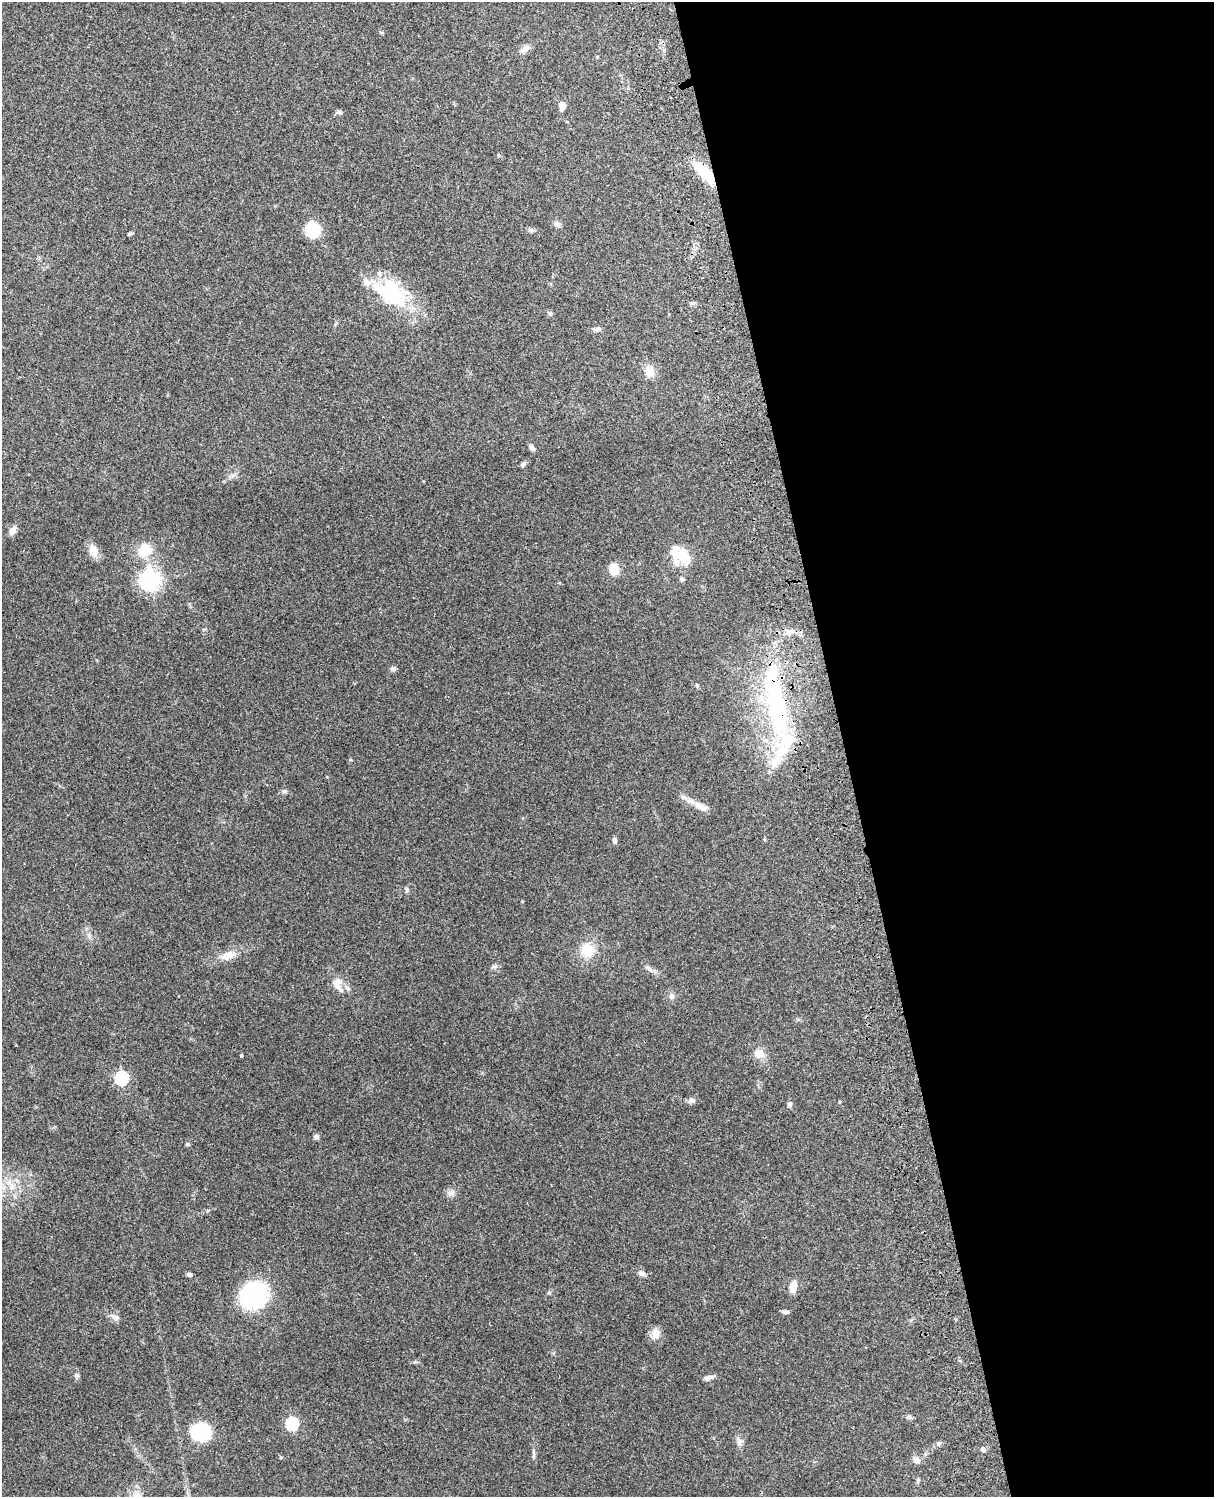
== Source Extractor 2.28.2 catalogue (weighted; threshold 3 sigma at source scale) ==
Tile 8 of 4 x 3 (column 4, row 2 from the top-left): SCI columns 3754-4965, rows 1659-3153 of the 5085 x 4925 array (HDU 1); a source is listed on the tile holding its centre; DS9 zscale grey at full resolution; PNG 1216 x 1499 px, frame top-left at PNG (2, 2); no overlay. Shown black and unused: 31% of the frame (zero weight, under 3 of 4 exposures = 6% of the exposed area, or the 3 px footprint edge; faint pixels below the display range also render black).
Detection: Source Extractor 2.28.2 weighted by HDU 2 'WHT'; one run over the whole footprint, this tile lists its part. Background 0.219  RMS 0.0084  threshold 0.0378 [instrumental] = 3 sigma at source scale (4.5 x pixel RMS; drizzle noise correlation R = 1.50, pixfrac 1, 0.05/0.05 arcsec/px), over >= 5 px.
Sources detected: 72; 1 inside a brighter object's white glare — not listed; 6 inside a brighter listed object's ellipse — not listed separately; the other 65 listed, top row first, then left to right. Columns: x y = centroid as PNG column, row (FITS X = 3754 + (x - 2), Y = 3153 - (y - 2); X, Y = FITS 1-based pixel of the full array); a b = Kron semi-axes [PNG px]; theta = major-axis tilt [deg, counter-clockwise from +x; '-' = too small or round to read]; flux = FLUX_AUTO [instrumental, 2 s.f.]
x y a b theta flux
381 32 6 4 -18 0.9
525 49 14 7 36 4.3
562 105 11 7 76 4
339 112 8 6 0 1.7
705 173 24 9 -47 31
557 224 9 7 -21 2.8
312 230 11 11 - 39
531 230 8 5 -20 1.8
130 234 7 4 11 1.1
392 293 42 26 -58 57
550 313 6 4 -3 1.2
336 323 6 3 20 0.98
597 329 11 5 10 2.4
650 370 16 12 -68 8.2
532 448 8 5 -53 2.9
523 464 7 4 45 2.1
233 475 7 4 18 2
12 530 11 7 60 5
145 550 13 11 58 19
93 551 18 10 -72 7.7
681 555 18 14 -82 20
614 569 9 8 - 17
681 579 6 5 - 1.7
150 580 7 7 - 440
789 633 8 7 - 3.7
393 669 8 5 -13 1.8
697 685 6 4 -89 0.93
776 704 88 19 -80 130
284 791 7 5 21 1.7
700 806 21 8 -32 7.2
615 840 7 5 88 2.5
407 890 7 5 70 1.6
587 950 19 18 - 16
228 955 19 10 21 9.8
494 967 9 4 8 1.8
649 969 11 4 -27 2.7
338 984 21 13 -72 11
672 996 9 7 87 2.9
759 1054 15 11 -32 7.8
241 1055 5 3 - 0.8
122 1078 6 6 - 93
691 1100 9 7 3 3
789 1104 7 6 - 2.1
316 1136 6 6 - 2.1
187 1144 6 5 - 1.1
11 1186 10 5 90 3.8
451 1193 12 5 17 2.9
642 1273 10 6 -17 2.9
189 1274 6 4 -13 2
793 1287 11 6 75 9.8
254 1295 23 21 -36 97
785 1312 7 4 -3 2.3
115 1317 12 7 -30 4.2
655 1334 14 11 72 6.4
77 1376 7 5 68 1.7
708 1378 10 6 17 3.5
910 1417 7 5 -21 1.7
292 1424 6 6 - 82
201 1432 19 16 -6 53
739 1442 13 7 -73 3.8
939 1443 7 6 - 2.1
983 1449 6 5 - 2
534 1455 13 4 90 2.2
916 1460 11 8 -32 3.5
918 1480 7 4 84 1.4
Overlapping masked pixels (flux is a lower limit): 2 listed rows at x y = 705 173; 776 704
Unlisted compact peaks at least as high as the median listed source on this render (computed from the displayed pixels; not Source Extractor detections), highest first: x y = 415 1362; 281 1457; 549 1293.